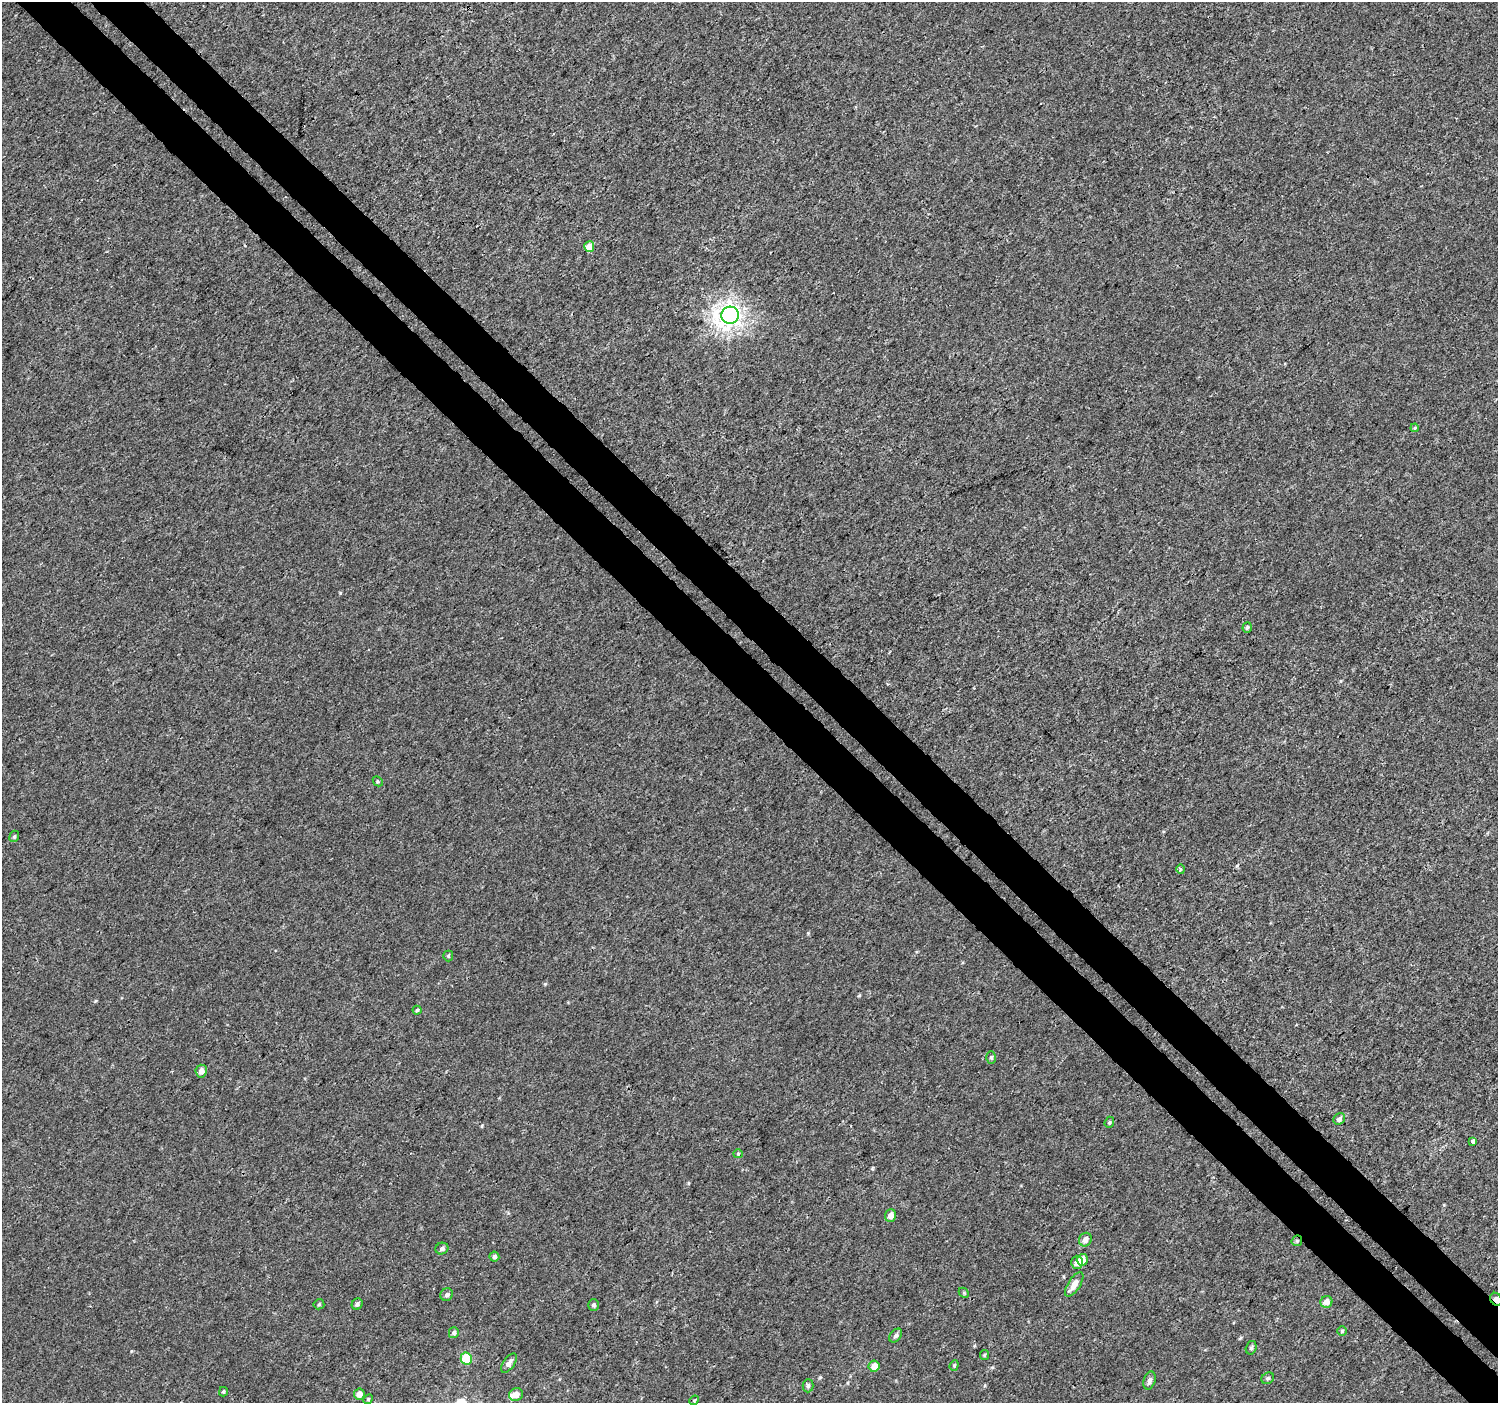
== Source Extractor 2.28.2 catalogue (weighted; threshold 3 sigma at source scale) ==
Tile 6 of 4 x 4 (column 2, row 2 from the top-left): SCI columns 1535-3030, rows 2993-4393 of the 6066 x 6047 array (HDU 1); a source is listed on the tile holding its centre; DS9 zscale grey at full resolution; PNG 1500 x 1405 px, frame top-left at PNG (2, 2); each listed source drawn as its Kron ellipse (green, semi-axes under 4 px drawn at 4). Shown black and unused: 7% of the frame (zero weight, under 3 of 4 exposures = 4% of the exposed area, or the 3 px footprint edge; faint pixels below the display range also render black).
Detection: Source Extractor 2.28.2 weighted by HDU 2 'WHT'; one run over the whole footprint, this tile lists its part. Background 2.01e-04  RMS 0.0026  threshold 0.0118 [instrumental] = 3 sigma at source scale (4.5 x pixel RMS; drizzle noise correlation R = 1.50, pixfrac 1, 0.0396/0.0396 arcsec/px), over >= 5 px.
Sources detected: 48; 1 inside a brighter listed object's ellipse — not listed separately; the other 47 listed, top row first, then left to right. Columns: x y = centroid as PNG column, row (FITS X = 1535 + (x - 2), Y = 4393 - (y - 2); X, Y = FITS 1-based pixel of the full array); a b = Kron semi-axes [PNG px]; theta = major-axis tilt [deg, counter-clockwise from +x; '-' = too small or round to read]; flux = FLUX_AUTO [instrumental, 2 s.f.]
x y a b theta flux
589 247 5 5 - 3.3
730 315 9 8 - 150
1415 428 4 3 - 0.49
1247 627 5 4 - 0.46
378 781 5 3 - 0.31
14 836 6 4 68 0.35
1181 869 4 4 - 0.39
448 956 5 5 - 0.33
417 1010 4 4 - 0.39
991 1057 6 4 88 0.43
201 1071 6 5 - 1.5
1339 1119 6 5 - 0.85
1109 1122 6 4 69 0.35
1473 1141 4 3 - 3.1
738 1154 4 4 - 0.3
891 1215 6 5 - 2.3
1085 1240 7 6 - 1.6
1297 1241 5 5 - 0.39
442 1249 6 5 - 0.73
494 1257 5 5 - 0.56
1082 1260 6 5 - 3.3
1077 1262 6 5 - 1.9
1074 1284 14 6 57 2.4
964 1293 6 4 -46 0.35
447 1295 6 6 - 0.6
1496 1299 7 5 -57 1.2
1326 1302 6 5 - 1.7
319 1304 5 5 - 0.35
357 1304 6 5 - 0.61
594 1305 6 5 - 0.57
1342 1331 5 4 - 0.36
454 1333 5 5 - 0.6
896 1336 8 5 50 0.58
1251 1348 7 5 73 0.5
984 1355 5 4 - 0.29
466 1358 6 5 - 9.9
509 1363 11 5 55 1.2
954 1365 5 4 - 0.34
874 1366 6 5 - 2.3
1268 1378 7 5 31 0.52
1149 1381 9 6 74 1
808 1386 6 5 - 0.51
223 1392 5 3 - 0.32
359 1394 5 5 - 1.7
516 1394 7 6 - 1.7
368 1399 5 4 - 0.32
694 1400 5 4 - 0.29
Overlapping masked pixels (flux is a lower limit): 2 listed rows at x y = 1297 1241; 1496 1299
Isophote crosses this tile's border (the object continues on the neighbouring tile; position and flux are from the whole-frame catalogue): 1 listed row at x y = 1496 1299